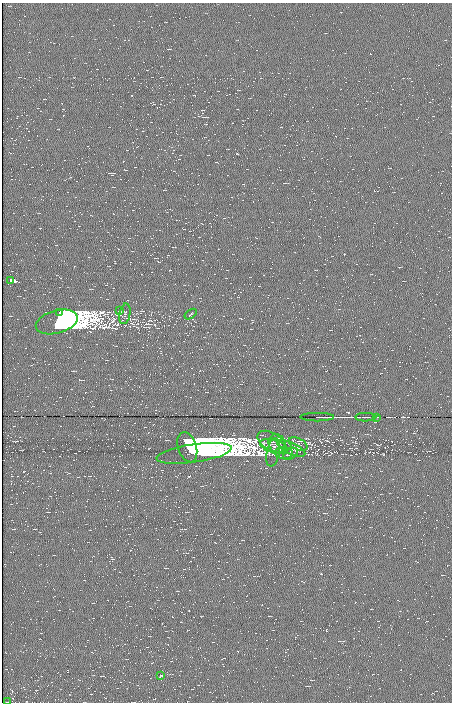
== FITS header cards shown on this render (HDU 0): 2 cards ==
NAXIS1  =                  450 / length of data axis 1
NAXIS2  =                  700 / length of data axis 2

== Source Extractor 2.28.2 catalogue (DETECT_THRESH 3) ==
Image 450 x 700 px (HDU 0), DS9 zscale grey, 1 PNG px = 1 image px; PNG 454 x 704 px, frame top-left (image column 1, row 700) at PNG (2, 3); each listed source drawn as its Kron ellipse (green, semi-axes under 4 px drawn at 4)
Background -4.37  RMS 48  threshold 143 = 3 sigma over >= 5 px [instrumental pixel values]
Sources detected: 21; all 21 listed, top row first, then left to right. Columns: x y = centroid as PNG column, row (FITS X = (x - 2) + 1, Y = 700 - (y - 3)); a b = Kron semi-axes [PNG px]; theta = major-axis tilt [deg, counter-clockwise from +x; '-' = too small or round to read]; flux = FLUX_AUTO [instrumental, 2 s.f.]
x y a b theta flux
11 281 4 3 - 3.2e+06
120 311 3 3 - 2.3e+03
60 312 4 3 - 1.6e+06
125 314 10 5 79 1.1e+04
191 314 7 2 35 3.0e+03
57 322 21 11 15 8.1e+06
317 417 17 2 0 1.7e+06
366 417 10 2 1 7.0e+03
376 417 3 2 - 2.4e+03
272 442 16 9 -32 2.6e+04
277 444 9 8 - 1.7e+04
298 444 10 5 -27 7.2e+03
187 447 16 9 -72 6.7e+06
274 447 14 6 -16 2.1e+04
291 448 15 5 -25 1.4e+04
273 452 14 6 79 1.5e+04
194 453 38 9 8 6.7e+06
284 453 9 6 -1 1.5e+04
291 454 8 5 30 9.2e+03
161 676 4 3 - 2.0e+03
7 702 3 2 - 2.2e+03
At the frame edge (FLAGS 8, measured only in part): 1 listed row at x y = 7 702